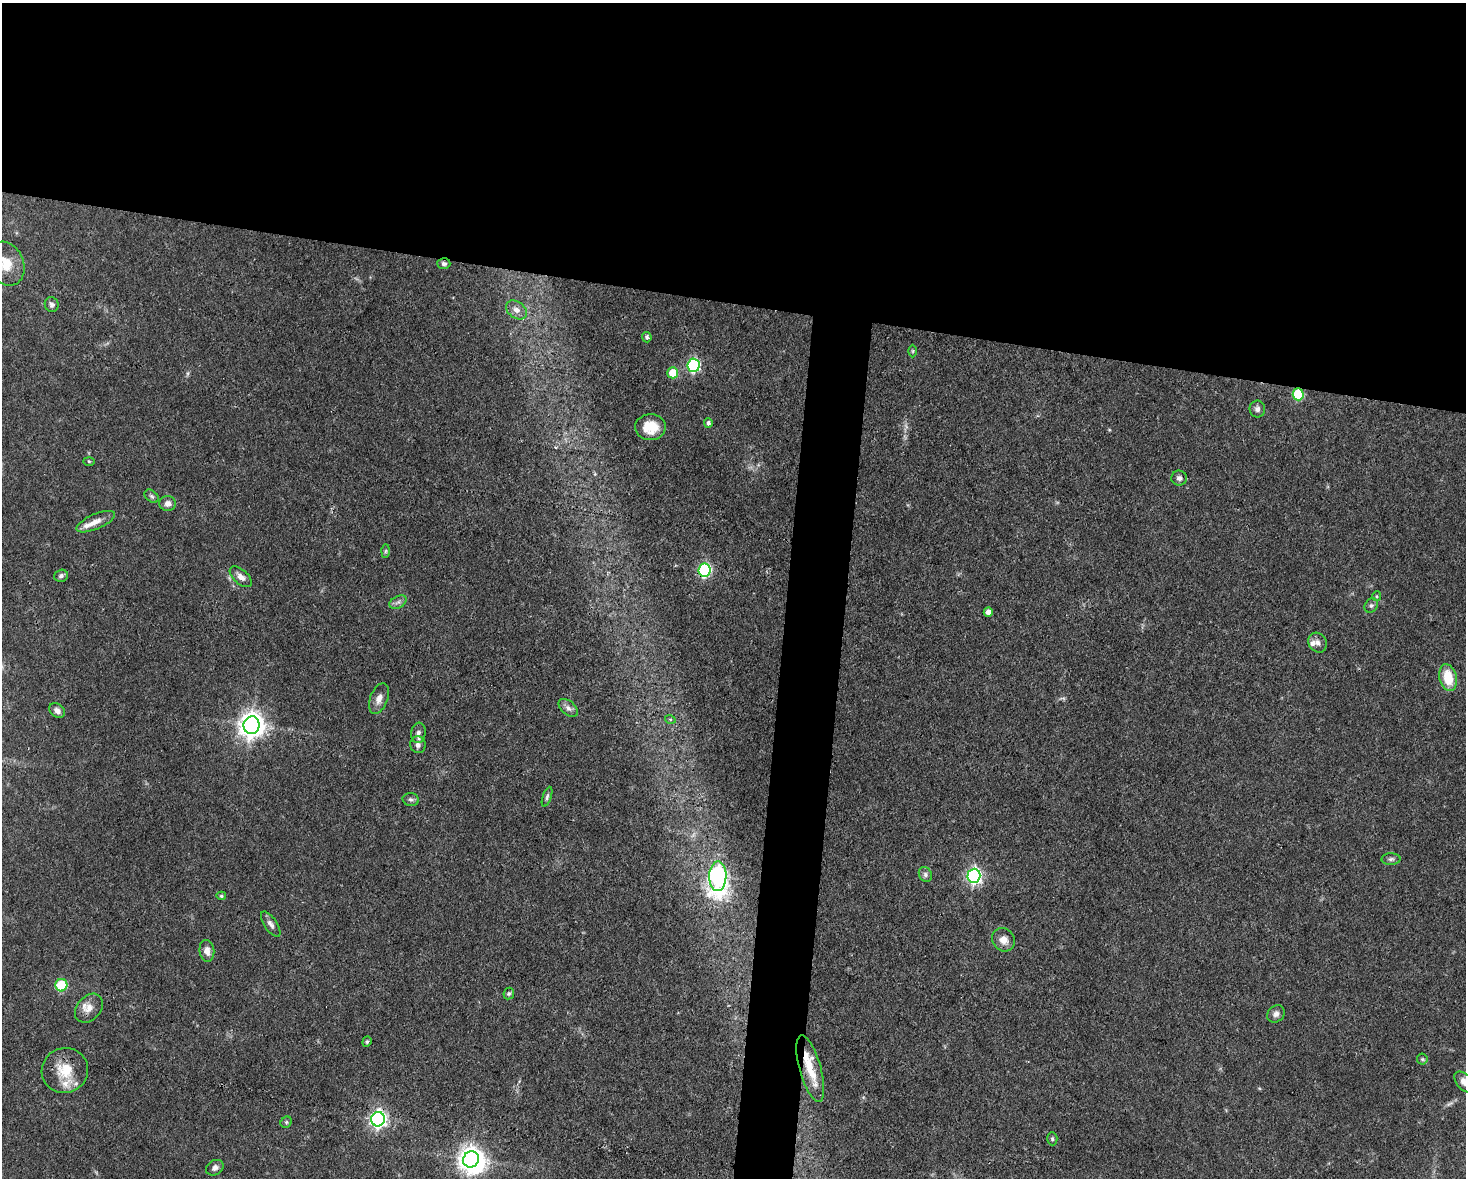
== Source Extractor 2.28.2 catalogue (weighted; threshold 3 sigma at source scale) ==
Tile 2 of 3 x 4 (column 2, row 1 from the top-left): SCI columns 1688-3151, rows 3529-4704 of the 4725 x 4704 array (HDU 1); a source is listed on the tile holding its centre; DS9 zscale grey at full resolution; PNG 1468 x 1180 px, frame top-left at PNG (2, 3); each listed source drawn as its Kron ellipse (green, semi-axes under 4 px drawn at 4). Shown black and unused: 28% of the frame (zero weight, under 3 of 4 exposures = <1% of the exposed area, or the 3 px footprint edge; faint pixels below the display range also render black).
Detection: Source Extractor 2.28.2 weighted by HDU 2 'WHT'; one run over the whole footprint, this tile lists its part. Background 0.0737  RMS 0.004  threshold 0.0182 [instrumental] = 3 sigma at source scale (4.5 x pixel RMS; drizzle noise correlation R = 1.50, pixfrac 1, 0.05/0.05 arcsec/px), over >= 5 px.
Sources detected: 63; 1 inside a brighter object's white glare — neither listed nor drawn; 4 inside a brighter listed object's ellipse — not listed separately; the other 58 listed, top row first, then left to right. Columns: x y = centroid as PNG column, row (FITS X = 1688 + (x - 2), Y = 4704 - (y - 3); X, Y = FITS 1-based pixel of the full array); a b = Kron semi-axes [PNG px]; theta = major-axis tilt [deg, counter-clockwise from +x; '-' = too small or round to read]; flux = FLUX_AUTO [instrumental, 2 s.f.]
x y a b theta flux
6 264 23 18 -65 9.1
444 264 6 5 - 1
52 305 7 7 - 1.4
516 310 11 8 -37 2.8
647 337 5 5 - 1
913 351 6 4 90 0.57
694 365 6 6 - 64
673 373 5 5 - 11
1298 394 6 5 - 24
1257 409 8 7 - 1.6
708 423 4 4 - 1.2
650 427 15 13 2 8.3
89 461 6 4 -2 0.46
1179 478 7 7 - 1.4
152 496 8 5 -40 0.88
168 503 8 7 - 2.1
96 522 21 7 23 3.9
386 551 6 4 88 0.63
705 570 6 6 - 57
61 576 7 6 - 1.3
241 577 13 7 -41 2.6
1377 596 5 4 - 0.54
398 602 9 6 30 1.4
1371 606 7 6 - 1
988 612 5 4 - 2
1318 643 10 8 -55 2
1448 678 13 8 -77 10
379 699 16 9 69 3
568 708 11 7 -41 1.8
57 710 9 6 -37 1.9
670 719 5 3 - 0.47
252 725 9 8 - 420
418 733 10 7 81 1.8
418 745 8 7 - 1.8
547 797 10 4 72 0.93
411 800 8 6 -12 1.1
1391 859 9 6 1 1.1
925 875 8 6 -63 1.2
718 876 15 8 88 130
974 876 7 6 - 110
221 896 5 4 - 0.64
271 924 15 6 -56 1.9
1003 940 12 11 - 3.5
207 951 11 7 -83 2.9
61 985 6 6 - 20
509 994 6 5 - 0.76
89 1008 16 12 48 4
1276 1014 9 7 45 1.9
367 1042 5 4 - 0.64
1422 1059 5 5 - 0.66
810 1069 34 10 -74 10
65 1070 23 22 - 12
1464 1082 12 7 -49 2.8
378 1119 7 6 - 150
286 1122 6 5 - 0.68
1052 1139 7 5 -87 0.76
471 1159 8 7 - 390
215 1168 9 7 30 1.7
Overlapping masked pixels (flux is a lower limit): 4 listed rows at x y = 1298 394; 705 570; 810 1069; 378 1119
Isophote crosses this tile's border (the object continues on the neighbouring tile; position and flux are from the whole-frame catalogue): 2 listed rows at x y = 6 264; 1464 1082